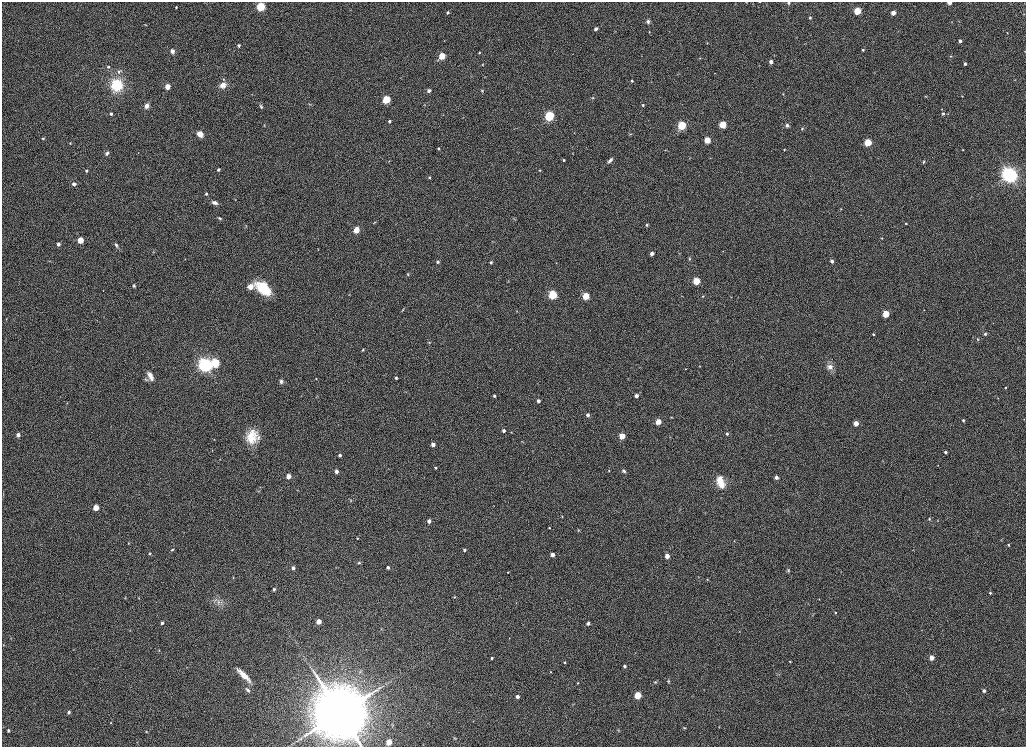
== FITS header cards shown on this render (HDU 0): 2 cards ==
NAXIS1  =                 2048
NAXIS2  =                 1489

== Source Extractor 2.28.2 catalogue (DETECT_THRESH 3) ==
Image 2048 x 1489 px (HDU 0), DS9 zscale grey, zoomed out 1/2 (1 PNG px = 2 x 2 image px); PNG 1028 x 749 px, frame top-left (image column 1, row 1489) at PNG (2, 2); no overlay
Background 1140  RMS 5.7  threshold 17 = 3 sigma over >= 5 px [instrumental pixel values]
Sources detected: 246; all 246 listed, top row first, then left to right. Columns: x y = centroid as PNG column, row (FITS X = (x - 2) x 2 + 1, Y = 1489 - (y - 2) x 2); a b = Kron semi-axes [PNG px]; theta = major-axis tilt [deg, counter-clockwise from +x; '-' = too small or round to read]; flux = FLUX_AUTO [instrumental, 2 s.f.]
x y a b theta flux
760 2 3 1 - 3.6e+02
789 3 4 4 - 1.8e+03
949 3 3 2 - 8.3e+03
176 7 2 2 - 1.3e+03
261 7 4 3 - 1.3e+05
857 11 3 3 - 5.4e+04
447 12 3 3 - 2.3e+03
893 13 3 3 - 1.2e+04
1024 14 3 2 - 4.8e+02
810 17 3 3 - 1.4e+03
648 21 5 5 - 3.1e+03
951 22 3 2 - 5.0e+02
145 24 3 3 - 6.3e+02
596 29 3 3 - 5.2e+03
649 32 3 3 - 6.6e+02
1007 33 3 2 - 6.6e+02
444 41 2 2 - 4.3e+02
960 41 3 3 - 4.9e+03
707 43 3 3 - 9.0e+02
238 45 3 3 - 2.5e+03
863 50 4 3 - 1.6e+03
172 51 5 4 - 5.2e+03
1025 51 3 2 - 4.0e+02
479 52 3 3 - 1.1e+03
442 56 4 3 - 4.4e+04
950 56 4 3 - 9.2e+02
700 58 4 3 - 8.6e+02
771 62 3 3 - 7.6e+03
482 64 4 3 - 8.9e+02
965 64 3 3 - 3.5e+03
108 67 4 3 - 1.5e+03
119 71 7 4 34 3.3e+03
484 77 3 2 - 3.3e+02
223 79 4 4 - 1.5e+03
1015 80 3 3 - 6.2e+02
632 81 3 3 - 1.8e+03
117 85 11 11 - 4.4e+04
223 85 8 6 19 1.0e+04
167 87 3 3 - 2.1e+04
482 90 5 4 - 1.5e+03
429 91 3 3 - 4.9e+03
252 94 3 2 - 5.5e+02
783 94 3 2 - 7.2e+02
926 96 3 3 - 8.8e+02
962 96 3 3 - 5.9e+02
592 98 5 3 - 1.3e+03
386 100 4 3 - 8.7e+04
310 104 5 3 - 1.1e+03
425 105 3 3 - 6.0e+02
643 105 4 3 - 1.4e+03
147 106 6 5 - 7.1e+03
261 106 7 4 -64 2.1e+03
942 109 2 2 - 4.9e+02
943 113 4 3 - 1.8e+03
111 114 3 3 - 2.2e+03
948 114 3 3 - 7.5e+02
549 116 4 3 - 1.7e+05
389 121 3 3 - 2.8e+03
264 125 5 3 - 1.1e+03
682 125 4 3 - 1.0e+05
723 125 3 3 - 5.3e+04
787 125 5 4 - 3.1e+03
802 129 4 4 - 1.4e+03
574 133 3 2 - 4.0e+02
200 134 7 6 - 9.3e+03
630 134 5 2 - 9.6e+02
43 138 4 3 - 1.3e+03
707 140 3 3 - 3.5e+04
868 142 3 3 - 6.1e+04
70 143 3 3 - 9.3e+02
438 148 3 3 - 1.7e+03
665 150 4 3 - 7.3e+02
784 150 3 2 - 7.9e+02
963 150 3 2 - 7.6e+02
107 153 6 4 58 3.3e+03
138 153 2 2 - 3.6e+02
689 158 3 2 - 4.2e+02
564 160 3 3 - 1.5e+03
610 160 7 3 47 3.7e+03
389 161 3 3 - 7.0e+02
924 162 5 3 - 1.6e+03
218 169 3 3 - 2.5e+03
540 170 4 3 - 1.0e+03
86 171 3 3 - 2.4e+03
1010 175 6 6 - 4.5e+05
429 177 4 3 - 1.5e+03
74 184 5 4 - 3.8e+03
206 194 3 3 - 2.0e+03
235 200 3 2 - 4.9e+02
215 203 7 4 -16 4.9e+03
841 209 3 3 - 7.4e+02
220 218 6 3 -22 1.8e+03
514 219 4 3 - 8.2e+02
374 222 6 3 38 1.2e+03
906 223 3 3 - 1.3e+03
647 225 4 4 - 2.0e+03
356 230 3 3 - 3.5e+04
882 238 2 2 - 7.3e+02
80 240 3 3 - 3.7e+04
58 244 3 3 - 6.2e+03
116 245 8 4 -57 2.9e+03
318 249 3 2 - 5.2e+02
723 251 3 2 - 4.1e+02
153 252 3 3 - 8.1e+02
652 253 3 3 - 7.8e+03
185 259 3 2 - 4.1e+02
689 259 4 4 - 1.2e+03
832 261 3 3 - 4.9e+03
438 262 3 3 - 3.1e+03
491 262 3 3 - 2.1e+03
556 263 2 2 - 4.1e+02
408 274 4 3 - 8.4e+02
508 281 4 3 - 9.6e+02
696 281 3 3 - 5.5e+04
134 286 5 4 - 1.7e+03
250 287 3 3 - 2.2e+04
263 288 20 11 -41 4.2e+04
553 295 4 3 - 1.3e+05
586 296 3 3 - 5.5e+04
703 296 4 3 - 1.3e+03
731 297 3 2 - 5.3e+02
403 310 6 2 60 1.0e+03
924 310 3 2 - 5.3e+02
517 311 3 2 - 5.3e+02
886 314 3 3 - 4.7e+04
104 317 3 2 - 4.2e+02
717 321 3 3 - 7.2e+02
873 334 2 2 - 1.5e+03
985 334 4 4 - 2.1e+03
978 339 5 3 - 1.3e+03
429 343 3 3 - 7.7e+02
363 350 4 3 - 1.3e+03
216 363 4 4 - 1.0e+05
205 365 5 5 - 3.9e+05
700 366 3 2 - 5.6e+02
830 367 7 7 - 7.4e+03
685 369 3 2 - 5.0e+02
150 376 12 6 -65 7.8e+03
396 378 4 4 - 1.9e+03
316 379 2 2 - 6.2e+02
146 380 6 4 -17 2.3e+03
281 381 5 5 - 3.4e+03
1005 387 3 3 - 1.1e+03
405 391 4 2 - 6.3e+02
494 396 3 3 - 2.4e+03
636 396 3 3 - 5.9e+03
998 398 3 3 - 5.3e+02
538 401 3 3 - 6.1e+03
67 403 3 2 - 5.7e+02
588 415 3 3 - 5.0e+03
671 417 4 3 - 9.7e+02
963 420 4 3 - 1.4e+03
658 422 3 3 - 2.9e+04
856 423 3 3 - 2.0e+04
504 430 3 3 - 4.2e+03
511 432 3 2 - 6.5e+02
727 434 3 3 - 2.3e+03
18 435 3 3 - 7.8e+03
622 436 3 3 - 2.8e+04
251 437 16 12 69 2.8e+04
258 438 10 5 76 4.6e+03
214 439 3 2 - 7.0e+02
522 441 4 2 - 7.1e+02
433 444 3 3 - 9.3e+03
212 450 3 2 - 5.9e+02
945 452 3 3 - 2.6e+03
340 455 3 3 - 3.7e+03
435 468 3 3 - 1.5e+03
609 470 3 3 - 1.2e+03
336 471 3 3 - 6.3e+03
624 471 5 4 - 2.4e+03
288 476 3 3 - 1.5e+04
776 477 4 4 - 3.6e+03
720 482 15 9 -70 2.1e+04
258 491 4 2 - 7.1e+02
351 500 4 4 - 1.2e+03
494 506 2 1 - 3.3e+02
96 507 3 3 - 3.2e+04
562 516 2 2 - 7.9e+02
929 519 3 3 - 1.5e+03
429 521 3 3 - 8.2e+03
938 521 3 2 - 5.6e+02
549 528 3 3 - 9.9e+02
578 530 4 3 - 1.1e+03
977 532 3 2 - 5.3e+02
357 538 2 2 - 1.2e+03
1001 540 4 3 - 9.6e+02
734 541 4 2 - 7.6e+02
128 543 3 2 - 6.5e+02
1008 545 3 2 - 1.4e+03
172 550 4 3 - 1.3e+03
464 550 3 3 - 2.7e+03
150 553 2 2 - 1.4e+03
552 555 3 3 - 9.8e+03
667 556 3 3 - 1.5e+04
359 563 4 4 - 1.3e+03
388 567 3 3 - 3.4e+03
293 568 3 3 - 5.5e+03
788 570 6 4 -68 1.8e+03
508 572 3 3 - 9.5e+02
698 577 3 2 - 7.1e+02
233 578 4 3 - 8.8e+02
707 579 4 3 - 8.9e+02
274 589 4 3 - 2.0e+03
990 593 3 3 - 1.6e+03
454 597 3 3 - 8.3e+02
125 598 4 2 - 7.9e+02
139 598 3 2 - 5.0e+02
819 599 2 1 - 4.4e+02
218 602 9 5 -70 5.6e+03
836 613 3 3 - 1.0e+03
813 614 4 3 - 8.7e+02
318 621 3 3 - 1.8e+04
162 623 2 2 - 2.7e+03
588 623 4 4 - 3.1e+03
381 629 4 3 - 1.0e+03
130 630 3 2 - 3.6e+02
739 631 3 2 - 4.6e+02
509 638 2 2 - 3.4e+02
4 645 3 2 - 4.0e+02
159 650 3 2 - 5.6e+02
492 658 3 2 - 2.0e+03
931 658 3 3 - 1.4e+04
790 661 3 3 - 8.7e+02
564 662 3 2 - 2.2e+03
625 666 3 3 - 3.7e+03
551 672 2 2 - 7.1e+02
244 675 19 5 -45 1.8e+04
669 681 5 3 - 1.4e+03
655 682 4 4 - 1.2e+03
578 683 3 3 - 7.6e+02
247 690 7 4 -41 3.2e+03
984 691 3 3 - 3.7e+03
638 695 3 3 - 6.0e+04
517 697 3 3 - 5.8e+03
69 712 3 3 - 3.4e+03
340 713 22 21 - 3.8e+06
566 716 3 2 - 3.6e+02
111 723 3 3 - 7.5e+02
719 727 3 2 - 5.8e+02
684 728 4 3 - 9.5e+02
8 730 3 3 - 2.6e+03
618 730 5 3 - 9.4e+02
146 732 3 2 - 6.5e+02
455 738 4 3 - 7.2e+02
389 742 3 3 - 2.7e+04
At the frame edge (FLAGS 8, measured only in part): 4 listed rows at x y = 760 2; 789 3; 949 3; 340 713